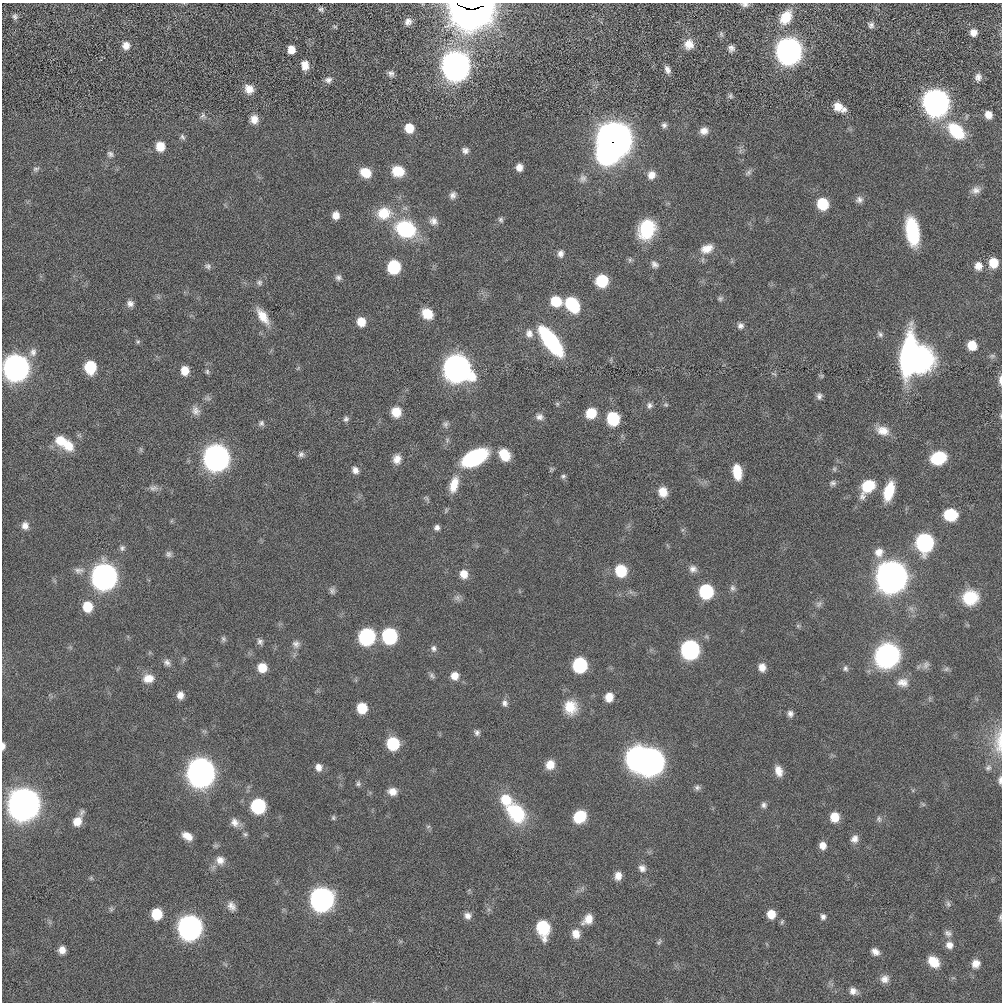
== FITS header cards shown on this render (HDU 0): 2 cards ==
NAXIS1  =                 1000 / length of data axis 1
NAXIS2  =                 1000 / length of data axis 2

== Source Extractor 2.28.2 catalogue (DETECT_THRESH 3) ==
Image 1000 x 1000 px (HDU 0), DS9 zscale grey, 1 PNG px = 1 image px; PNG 1004 x 1004 px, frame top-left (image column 1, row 1000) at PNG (2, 3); no overlay
Background 8.08e-05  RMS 0.0028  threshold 0.00854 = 3 sigma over >= 5 px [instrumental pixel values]
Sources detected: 235; all 235 listed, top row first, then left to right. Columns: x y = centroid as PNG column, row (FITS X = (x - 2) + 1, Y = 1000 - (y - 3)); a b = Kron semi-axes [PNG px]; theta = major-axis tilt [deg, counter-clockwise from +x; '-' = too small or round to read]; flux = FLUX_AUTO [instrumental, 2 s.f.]
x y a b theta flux
745 4 9 5 -4 0.65
471 5 24 5 0 980
321 9 8 6 -27 0.54
472 11 22 15 9 190
15 16 7 6 - 0.51
786 17 18 12 56 4.4
408 22 8 7 - 0.98
871 25 8 7 - 0.67
335 26 7 4 -32 0.26
973 32 7 7 - 1.5
721 34 9 6 -75 0.38
689 44 12 11 - 2.1
126 46 8 8 - 1.7
731 48 7 6 - 0.8
291 50 7 6 - 2
789 51 11 10 - 360
305 65 10 8 -84 1.9
456 66 11 10 - 540
667 70 9 6 -65 0.88
391 73 8 7 - 0.71
978 77 9 7 72 0.93
328 80 9 7 9 0.81
249 89 11 9 -57 2
730 96 7 6 - 0.4
936 103 11 10 - 440
838 106 9 8 - 2.3
844 110 9 7 51 0.85
203 115 9 8 - 0.62
988 115 7 6 - 1.8
254 119 10 9 - 1.7
664 125 7 7 - 0.61
409 128 8 7 - 4
704 131 9 8 - 1.3
956 131 22 13 -45 9.1
182 137 9 5 -53 0.47
614 139 13 12 - 840
160 146 8 7 - 3.6
465 150 9 8 - 0.83
110 154 9 7 -37 0.64
606 154 11 10 - 110
519 167 7 7 - 1.4
36 169 10 6 16 0.49
398 171 12 10 -15 4.3
748 172 11 6 40 0.57
365 173 11 9 -29 3.5
651 175 10 9 - 1.6
583 178 11 9 79 0.94
976 190 13 10 18 1.2
453 195 9 8 - 0.87
859 200 10 9 - 0.86
823 204 8 8 - 9.1
384 213 19 16 5 5.1
336 215 7 6 - 1.6
501 220 7 5 -59 0.43
433 221 12 10 -37 1.2
406 229 19 15 -24 16
647 229 16 13 72 13
912 231 25 11 -82 12
707 249 18 11 24 2.4
561 254 10 8 78 0.94
630 260 7 5 48 0.4
993 263 9 8 - 4
655 264 10 8 -39 0.81
208 266 10 7 -18 0.59
978 266 10 9 - 1.7
394 267 9 8 - 16
338 277 9 8 - 0.7
602 281 9 8 - 12
259 283 9 8 - 0.63
720 298 8 6 26 0.43
556 301 11 10 - 4.7
130 304 9 8 - 0.89
572 304 13 9 -53 13
427 314 11 9 -43 4.2
263 316 22 10 -56 3.2
361 322 8 8 - 3
740 326 8 8 - 0.74
529 333 12 10 -79 1.4
880 334 9 6 -45 0.53
551 341 29 10 -53 26
138 342 6 5 - 0.3
972 345 8 7 - 4.1
33 352 13 9 89 1.2
992 356 9 6 0 0.45
908 357 32 13 85 46
921 359 25 22 90 27
90 367 9 8 - 10
16 368 10 10 - 340
457 368 11 10 - 400
185 370 8 7 - 2.8
207 371 7 5 -89 0.37
774 374 9 3 -30 0.28
822 376 7 6 - 0.25
1000 380 14 4 90 0.82
819 396 8 7 - 0.67
557 404 6 5 - 0.31
649 405 9 7 -59 0.7
666 405 7 5 6 0.31
196 411 13 10 -61 1.2
396 412 10 9 - 3.4
591 413 10 9 - 4.4
1001 416 6 3 -71 0.19
539 417 10 9 - 0.9
346 419 8 6 45 0.53
613 419 9 8 - 14
261 423 8 7 - 0.58
445 424 9 7 87 0.62
883 431 17 11 -17 2.4
61 440 14 12 -37 3.5
447 440 7 4 73 0.38
69 446 14 12 -70 3
140 449 7 4 -71 0.3
301 454 7 7 - 0.62
504 455 12 10 -58 4
216 458 10 10 - 340
475 458 23 12 27 21
938 458 13 10 19 10
397 459 11 9 78 1.6
551 469 6 4 -72 0.27
834 469 6 5 - 0.34
355 470 9 7 -50 1
737 472 14 8 -81 4.3
563 476 7 5 4 0.41
833 483 9 7 18 0.59
454 485 20 10 75 3.2
868 486 15 10 54 7.5
153 488 12 8 0 0.82
889 491 18 9 74 6.2
663 492 11 9 -74 2.5
951 515 10 8 -3 10
25 526 10 9 - 1.3
437 527 7 6 - 0.74
925 542 10 9 - 62
122 548 8 7 - 0.55
879 552 12 12 - 2
168 554 8 7 - 0.6
693 569 10 9 - 1
79 570 15 8 -4 1.2
621 571 11 11 - 5.6
464 574 9 8 - 2.3
104 576 10 10 - 330
892 576 11 10 - 740
732 588 9 7 77 0.63
332 591 9 7 -75 0.61
706 591 9 8 - 24
970 597 16 15 - 7
457 598 9 7 75 0.67
819 604 9 8 - 0.66
88 607 9 8 - 5.3
798 626 6 5 - 0.3
389 636 9 9 - 34
367 637 13 12 - 16
223 639 8 6 -71 0.47
260 641 9 7 -52 0.7
296 644 11 10 - 1
433 648 9 7 -85 0.66
690 650 10 9 - 79
887 656 16 15 - 45
167 663 10 8 -50 0.82
580 665 11 10 - 12
926 665 12 9 59 0.89
762 667 10 8 -86 1.6
262 668 8 8 - 3.8
845 668 8 7 - 0.58
946 669 7 5 45 0.42
432 676 9 6 -39 0.51
454 676 8 8 - 1.9
148 678 13 10 3 2.3
903 682 16 12 -6 1.9
180 695 8 7 - 1.3
609 697 9 8 - 2.3
505 703 10 8 -72 0.82
570 707 18 16 -81 4.2
362 708 8 7 - 6.2
790 714 8 7 - 0.81
477 732 8 7 - 0.62
999 742 39 13 88 4.5
393 744 8 8 - 14
3 746 7 4 90 0.76
637 758 11 9 88 200
651 761 11 9 85 430
550 765 11 10 - 2.3
319 767 9 8 - 1.3
988 768 9 7 32 0.64
778 771 13 8 -71 1.9
201 772 11 10 - 460
1000 780 10 5 89 0.64
358 783 7 7 - 0.46
697 787 7 7 - 0.58
392 791 10 8 -9 1.7
506 799 14 12 -42 4.8
24 804 11 10 - 840
923 804 7 4 -19 0.29
764 805 8 7 - 0.63
258 806 9 9 - 27
82 812 11 6 64 0.55
516 813 21 15 -49 12
580 817 11 9 46 7.4
835 817 8 8 - 3.6
333 818 6 5 - 0.35
879 819 9 6 -72 0.54
77 821 10 9 - 2.3
235 822 12 10 -59 1.3
428 826 7 4 2 0.3
245 834 6 6 - 0.36
187 836 11 7 -32 1.9
854 839 10 8 63 1.2
823 845 8 7 - 1.6
220 860 11 11 - 1.6
642 868 10 9 - 1.1
618 876 9 7 82 1.6
91 878 5 5 - 0.28
322 899 10 10 - 220
948 904 8 6 -73 0.47
231 906 12 9 -61 1.3
111 909 6 6 - 0.37
157 914 8 8 - 7.2
771 914 8 7 - 3
468 916 9 8 - 1
823 917 7 6 - 0.64
1000 917 9 4 81 0.34
588 919 13 9 48 2.3
782 922 7 5 69 0.33
190 927 10 10 - 250
543 928 17 11 -82 7.9
948 933 11 8 -37 0.78
576 934 12 10 -80 1.9
659 942 9 5 50 0.38
949 945 9 9 - 1.3
62 950 7 7 - 1.7
875 952 9 7 -36 1.1
934 962 12 9 -49 3.5
976 964 10 9 - 1.6
885 979 10 9 - 1.2
853 991 9 7 -23 1.2
At the frame edge (FLAGS 8, measured only in part): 8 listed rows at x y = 745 4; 471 5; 1000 380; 1001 416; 999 742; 3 746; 1000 780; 1000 917